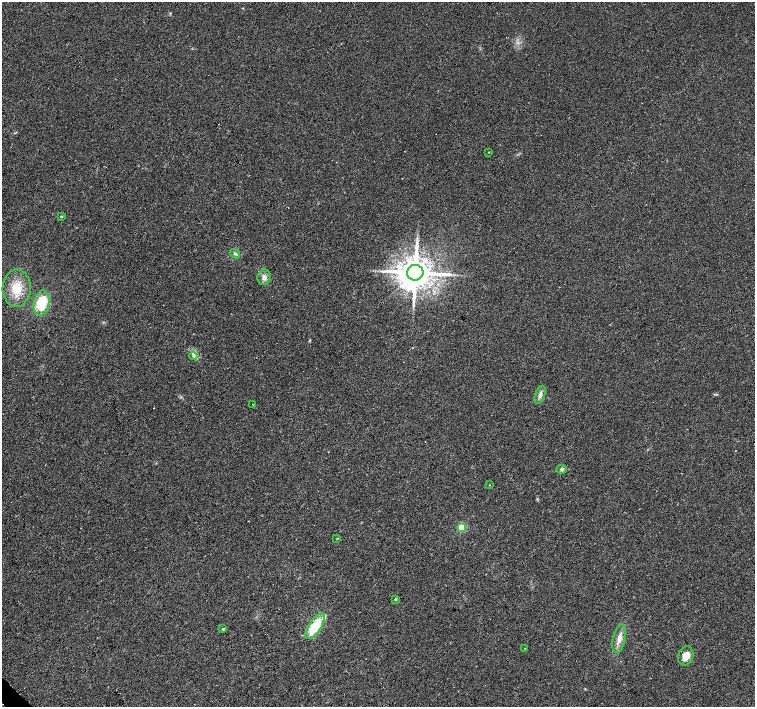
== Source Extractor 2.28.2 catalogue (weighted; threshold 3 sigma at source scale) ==
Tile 7 of 4 x 4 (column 3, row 2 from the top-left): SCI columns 3012-4516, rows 2970-4378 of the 6024 x 6005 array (HDU 1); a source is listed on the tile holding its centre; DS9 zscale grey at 2 x 2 block average (1 PNG px = mean of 2 x 2 image px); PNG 757 x 709 px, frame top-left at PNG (2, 2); each listed source drawn as its Kron ellipse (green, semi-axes under 4 px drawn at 4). Shown black and unused: <1% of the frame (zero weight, under 3 of 6 exposures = <1% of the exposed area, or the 3 px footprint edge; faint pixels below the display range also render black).
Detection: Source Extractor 2.28.2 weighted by HDU 2 'WHT'; one run over the whole footprint, this tile lists its part. Background 0.00658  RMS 0.0039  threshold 0.0159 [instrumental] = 3 sigma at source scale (4.09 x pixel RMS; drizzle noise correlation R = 1.36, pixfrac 0.8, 0.0396/0.0396 arcsec/px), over >= 5 px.
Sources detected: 21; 1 inside a brighter listed object's ellipse — not listed separately; the other 20 listed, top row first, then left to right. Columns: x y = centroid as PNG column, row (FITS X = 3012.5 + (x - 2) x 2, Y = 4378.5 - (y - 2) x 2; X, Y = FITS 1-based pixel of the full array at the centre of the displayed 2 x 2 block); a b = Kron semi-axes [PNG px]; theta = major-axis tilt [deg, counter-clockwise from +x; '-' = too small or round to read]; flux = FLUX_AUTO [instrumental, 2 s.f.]
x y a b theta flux
488 152 2 2 - 0.49
61 216 3 2 - 1.2
235 254 5 3 - 1.4
415 273 8 8 - 2100
264 277 8 6 81 3.8
17 288 19 14 88 19
41 303 13 8 77 32
193 356 4 2 - 1.3
540 395 9 5 71 3.2
253 404 2 2 - 0.37
562 469 5 4 - 1.9
490 485 2 2 - 0.35
462 527 3 3 - 41
337 539 3 2 - 0.49
395 599 3 3 - 0.93
315 626 14 6 57 28
223 629 3 2 - 1.1
619 639 14 6 78 6.5
525 648 2 2 - 0.29
686 656 10 7 68 8.3
Diffuse or blended objects may show on this block-average render without a row.